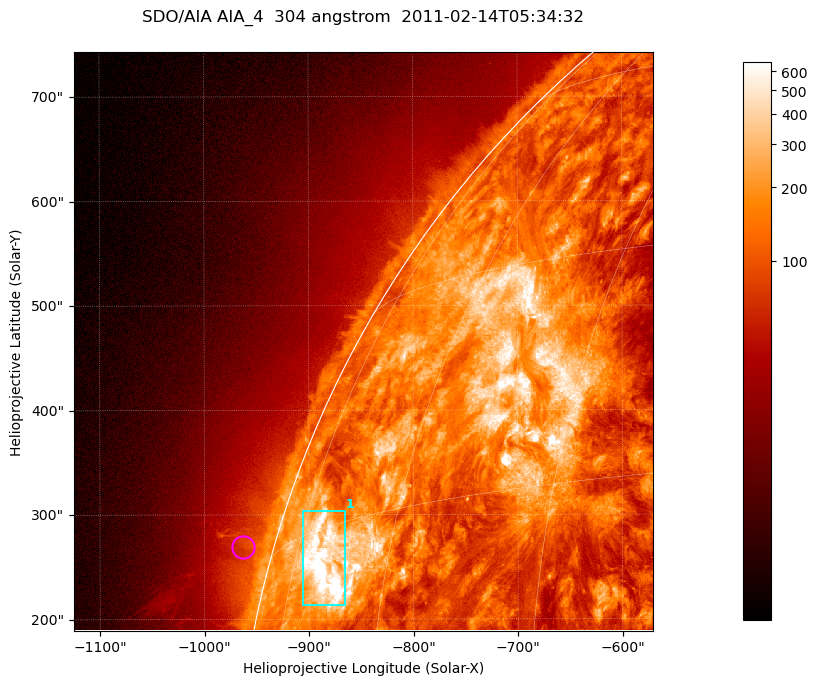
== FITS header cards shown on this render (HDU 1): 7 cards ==
TELESCOP= 'SDO/AIA '           / For AIA: SDO/AIA
INSTRUME= 'AIA_4   '           / For AIA: AIA_ATA1, AIA_ATA2, AIA_ATA3 or AIA_AT
WAVELNTH=                  304 / [angstrom] Wavelength
WAVEUNIT= 'angstrom'           / Wavelength unit: angstrom
DATE-OBS= '2011-02-14T05:34:32.131' / [ISO] Date when observation started; ISO 8
CTYPE1  = 'HPLN-TAN'           / CTYPE1; Typically HPLN
CTYPE2  = 'HPLT-TAN'           / CTYPE2; Typically HPLT

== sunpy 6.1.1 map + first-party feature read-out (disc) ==
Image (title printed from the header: SDO/AIA AIA_4  304 angstrom  2011-02-14T05:34:32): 923 x 923 px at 0.6 arcsec/px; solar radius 972 arcsec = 1619 px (partial field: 4.9% of the solar disc is inside the frame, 47% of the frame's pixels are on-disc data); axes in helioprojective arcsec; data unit not stated in the header (colour bar unlabelled)
Orientation: roll -0.132 deg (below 1 deg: not rotated)
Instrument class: DISC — disc imager (sunpy class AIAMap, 304 A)
Bright regions (active regions / flare kernels): reference = the on-disc median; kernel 7 px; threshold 5 sigma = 368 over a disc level ~130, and >= 1.15x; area >= 851 px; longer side >= 11 px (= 6.6 arcsec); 1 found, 1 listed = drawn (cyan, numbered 1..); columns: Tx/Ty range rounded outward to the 2 arcsec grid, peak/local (2 s.f.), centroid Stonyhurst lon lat
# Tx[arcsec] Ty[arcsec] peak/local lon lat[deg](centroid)
1 -906..-866 212..304 10 -69 +13
Off-limb structures (1.02-1.3 R_sun): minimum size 400 px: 1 found; the strongest spans PA ~70..80 deg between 1.02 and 1.06 R_sun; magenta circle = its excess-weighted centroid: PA ~75 deg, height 1.03 R_sun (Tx ~-964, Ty ~268 arcsec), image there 1.5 x the reference